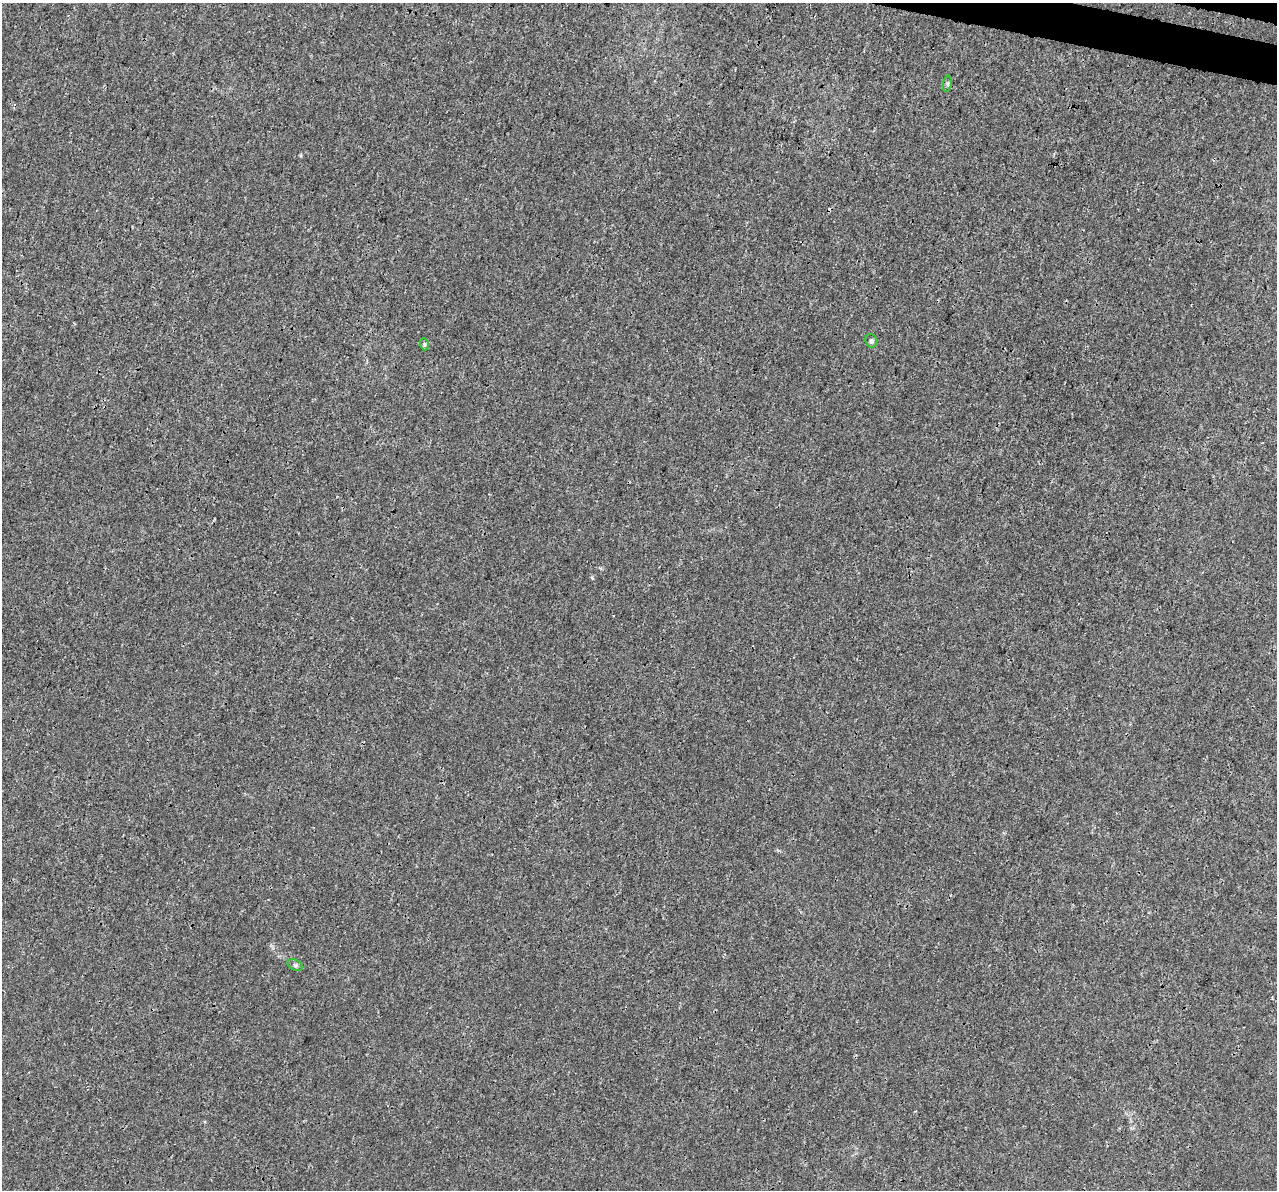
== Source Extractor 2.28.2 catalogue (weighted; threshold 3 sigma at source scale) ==
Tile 10 of 4 x 4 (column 2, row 3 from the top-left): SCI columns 1301-2575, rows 1528-2715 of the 5142 x 5368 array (HDU 1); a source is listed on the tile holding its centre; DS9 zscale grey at full resolution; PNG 1279 x 1192 px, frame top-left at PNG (2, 3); each listed source drawn as its Kron ellipse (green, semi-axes under 4 px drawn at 4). Shown black and unused: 1% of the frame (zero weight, under 3 of 4 exposures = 5% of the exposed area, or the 3 px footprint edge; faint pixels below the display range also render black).
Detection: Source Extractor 2.28.2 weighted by HDU 2 'WHT'; one run over the whole footprint, this tile lists its part. Background 1.88e-04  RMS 0.0015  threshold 0.00666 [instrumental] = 3 sigma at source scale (4.5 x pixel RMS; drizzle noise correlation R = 1.50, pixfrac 1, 0.0396/0.0396 arcsec/px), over >= 5 px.
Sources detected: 6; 2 cosmic-ray / hot-pixel residue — neither listed nor drawn; the other 4 listed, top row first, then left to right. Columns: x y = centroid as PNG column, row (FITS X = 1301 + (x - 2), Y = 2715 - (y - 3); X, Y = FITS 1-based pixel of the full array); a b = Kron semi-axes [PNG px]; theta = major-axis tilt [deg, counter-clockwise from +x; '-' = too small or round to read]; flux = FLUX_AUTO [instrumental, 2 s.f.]
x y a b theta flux
948 84 8 4 82 0.29
871 341 7 6 - 0.38
424 344 6 4 -72 0.23
295 965 8 5 -27 0.31